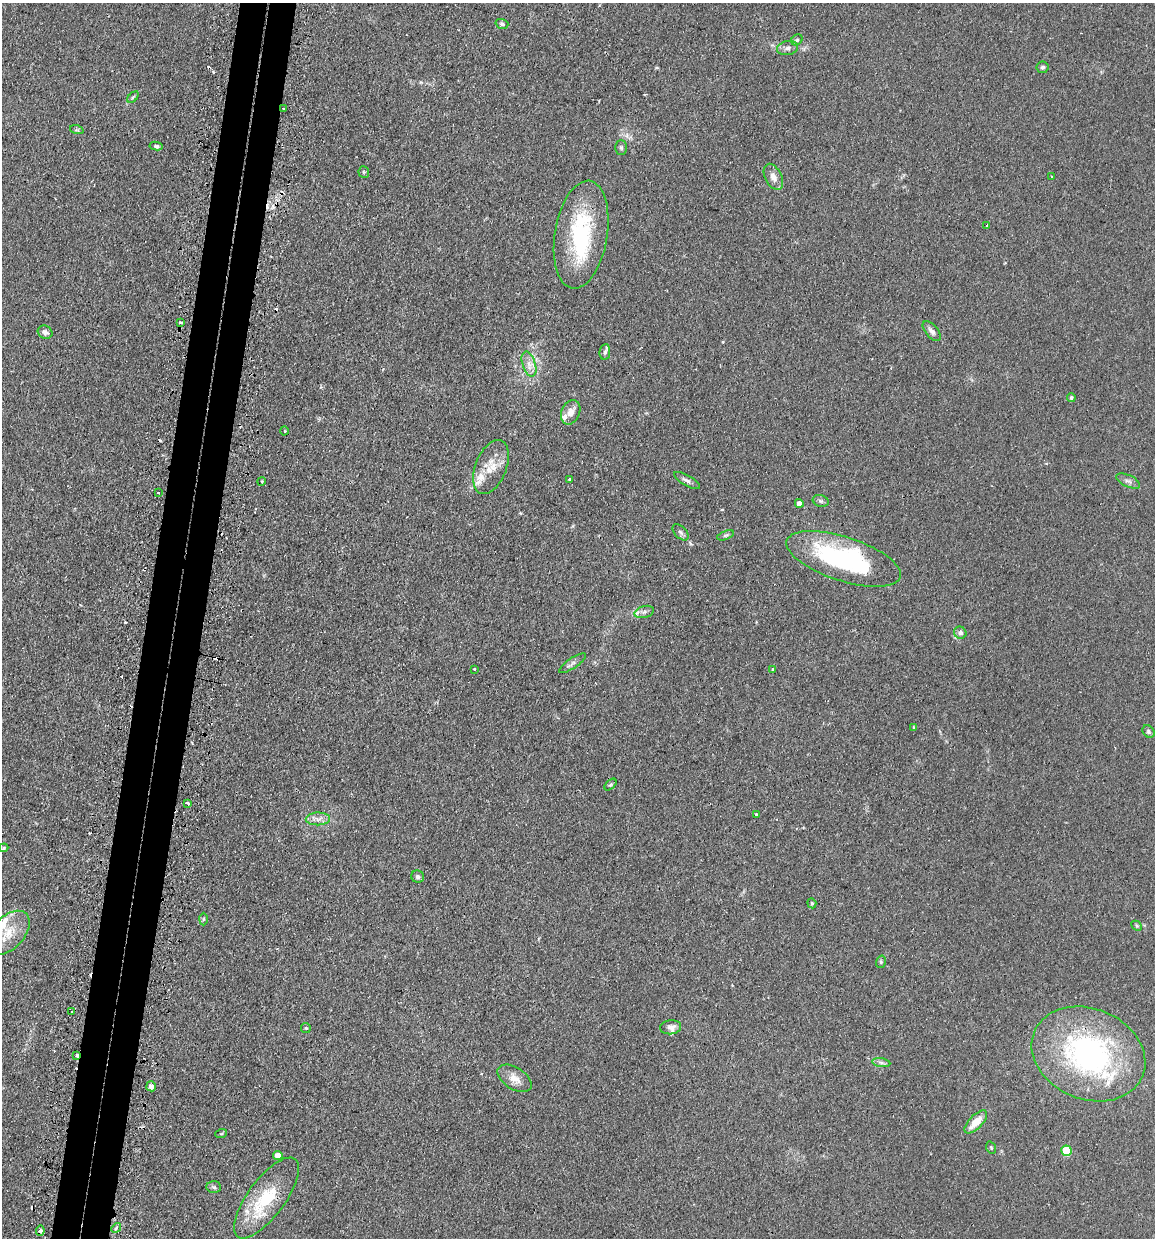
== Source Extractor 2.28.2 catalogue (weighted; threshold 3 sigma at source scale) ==
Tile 7 of 4 x 4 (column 3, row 2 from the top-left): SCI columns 2457-3609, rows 2500-3735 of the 5030 x 5000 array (HDU 1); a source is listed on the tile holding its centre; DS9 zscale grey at full resolution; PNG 1157 x 1240 px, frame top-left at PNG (2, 3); each listed source drawn as its Kron ellipse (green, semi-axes under 4 px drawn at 4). Shown black and unused: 5% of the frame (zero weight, under 2 of 3 exposures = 4% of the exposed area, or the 3 px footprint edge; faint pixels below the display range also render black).
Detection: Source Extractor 2.28.2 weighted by HDU 2 'WHT'; one run over the whole footprint, this tile lists its part. Background 0.107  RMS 0.0075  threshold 0.0339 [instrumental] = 3 sigma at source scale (4.5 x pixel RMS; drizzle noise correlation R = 1.50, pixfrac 1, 0.05/0.05 arcsec/px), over >= 5 px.
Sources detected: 88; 1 inside a brighter object's white glare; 12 cosmic-ray / hot-pixel residue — neither listed nor drawn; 7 inside a brighter listed object's ellipse — not listed separately; the other 68 listed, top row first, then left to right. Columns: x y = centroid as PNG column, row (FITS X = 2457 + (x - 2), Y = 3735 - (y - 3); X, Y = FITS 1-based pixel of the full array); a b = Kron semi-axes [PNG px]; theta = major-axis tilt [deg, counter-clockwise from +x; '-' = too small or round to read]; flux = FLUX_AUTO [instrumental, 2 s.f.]
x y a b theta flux
502 24 6 5 - 1.5
797 40 6 5 - 1.2
788 48 10 7 13 3
1042 67 6 6 - 1.5
133 97 7 4 45 1.2
283 109 3 2 - 0.91
77 130 7 4 -18 1.2
156 146 6 4 -8 1.3
621 147 7 5 89 1.7
364 172 5 5 - 1.2
773 177 14 8 -64 5.3
1052 177 3 2 - 0.63
987 225 3 2 - 0.74
581 235 54 26 81 71
180 322 4 3 - 1.6
932 331 12 6 -49 3.1
45 332 7 6 - 3.3
605 352 8 5 81 1.8
529 364 13 6 -72 5.4
1071 397 4 4 - 1.3
571 412 13 9 66 5.3
284 431 4 3 - 0.66
491 467 28 15 68 16
569 479 3 2 - 1
687 480 14 5 -30 2.7
262 481 4 3 - 0.72
1128 481 13 6 -25 2.8
158 493 3 2 - 0.92
821 501 8 5 -17 1.8
799 503 4 4 - 5.7
681 532 10 5 -45 2
725 535 9 4 20 1.5
844 559 59 22 -18 110
644 612 10 6 16 2.5
960 633 6 6 - 2.7
573 663 16 5 34 2.9
474 669 3 3 - 0.93
773 669 3 3 - 0.92
914 727 4 3 - 1.3
1148 732 7 5 -49 1.5
610 785 7 4 44 1.1
187 803 4 3 - 2.9
756 814 3 3 - 0.91
318 819 12 6 2 4.2
4 848 4 3 - 0.91
418 877 6 6 - 2.1
812 903 5 4 - 0.95
203 919 6 4 88 1
1137 926 6 4 -45 0.91
8 933 26 16 47 18
881 962 6 4 72 1.1
72 1012 3 3 - 2.3
671 1027 10 7 7 3.1
306 1028 5 4 - 0.85
1088 1054 58 45 -22 170
77 1055 3 3 - 7.2
881 1063 9 4 -9 1.9
515 1078 19 11 -32 7.7
151 1086 5 5 - 4.2
976 1122 14 6 46 12
221 1134 6 4 18 0.78
991 1148 6 4 -69 1.1
1067 1151 5 5 - 32
278 1155 5 4 - 6.7
214 1187 7 6 - 1.7
267 1198 48 18 54 40
116 1228 5 4 - 1.2
40 1231 5 4 - 3.4
Overlapping masked pixels (flux is a lower limit): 3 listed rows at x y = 283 109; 77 1055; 40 1231
Isophote crosses this tile's border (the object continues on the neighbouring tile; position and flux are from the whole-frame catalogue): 1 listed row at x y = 8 933